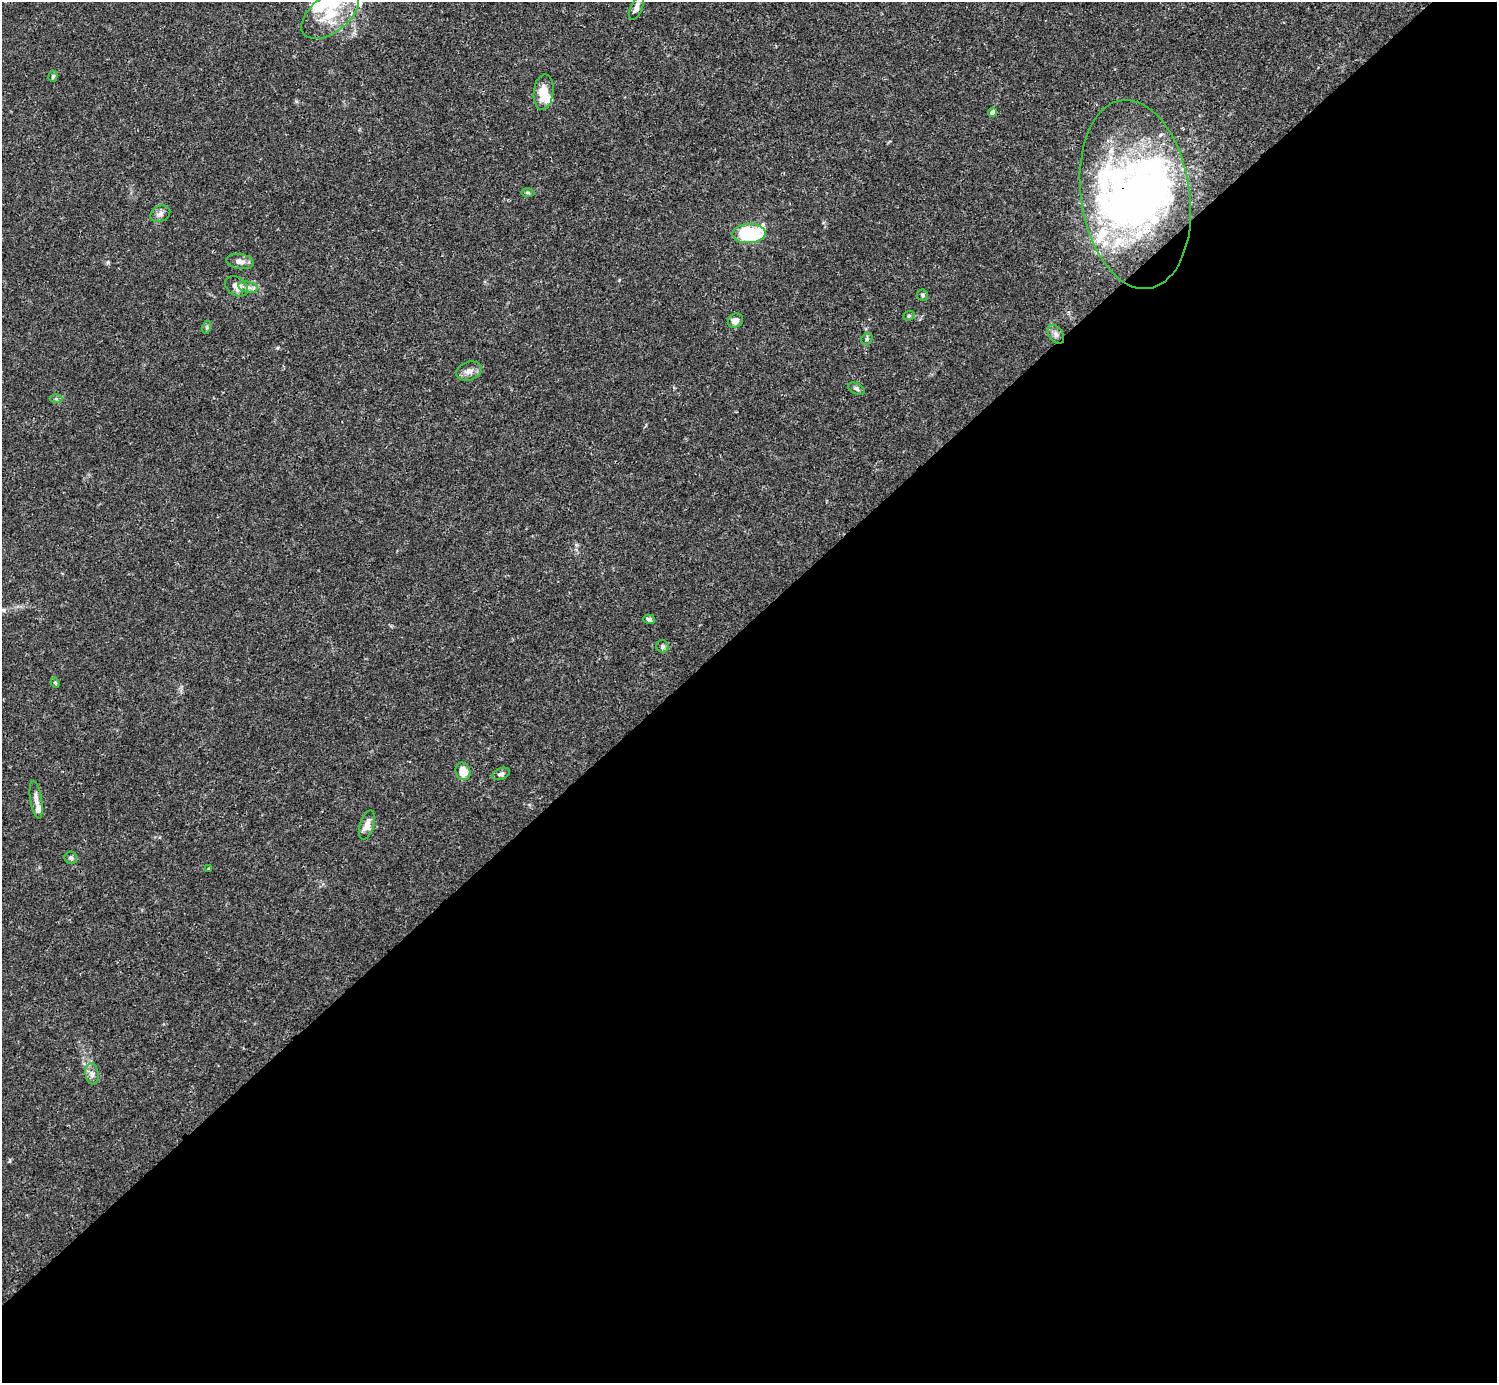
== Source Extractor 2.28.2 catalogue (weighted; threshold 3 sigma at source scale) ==
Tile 15 of 4 x 4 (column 3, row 4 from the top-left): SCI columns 2991-4485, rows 158-1538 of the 5982 x 5981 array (HDU 1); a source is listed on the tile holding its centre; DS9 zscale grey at full resolution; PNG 1499 x 1385 px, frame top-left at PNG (2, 2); each listed source drawn as its Kron ellipse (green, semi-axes under 4 px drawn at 4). Shown black and unused: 55% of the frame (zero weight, under 3 of 4 exposures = <1% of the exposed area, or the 3 px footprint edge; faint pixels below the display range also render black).
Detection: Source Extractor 2.28.2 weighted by HDU 2 'WHT'; one run over the whole footprint, this tile lists its part. Background 0.0164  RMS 0.0022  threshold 0.00989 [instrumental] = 3 sigma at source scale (4.5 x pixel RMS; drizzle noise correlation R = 1.50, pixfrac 1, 0.05/0.05 arcsec/px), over >= 5 px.
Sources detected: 49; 7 inside a brighter object's white glare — neither listed nor drawn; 11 inside a brighter listed object's ellipse — not listed separately; the other 31 listed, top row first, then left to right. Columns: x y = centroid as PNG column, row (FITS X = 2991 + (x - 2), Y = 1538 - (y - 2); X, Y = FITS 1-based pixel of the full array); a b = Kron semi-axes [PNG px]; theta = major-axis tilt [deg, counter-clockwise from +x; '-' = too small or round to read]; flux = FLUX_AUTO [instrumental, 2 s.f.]
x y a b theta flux
636 8 13 5 66 1.2
330 14 33 18 37 8.9
53 76 5 4 - 0.37
543 92 18 9 84 3.9
992 112 4 4 - 1.5
528 193 7 4 -1 0.34
1135 194 95 54 -82 75
160 214 10 7 26 0.96
749 233 16 9 2 19
240 261 14 7 -9 1.4
237 286 12 9 -35 2
248 287 10 5 -14 0.88
923 295 5 5 - 0.46
909 316 6 4 21 0.33
735 321 8 6 36 1.3
207 327 6 4 72 0.36
1056 334 10 7 -55 0.99
867 339 6 5 - 0.41
469 371 13 9 18 1.4
856 389 9 5 -26 0.56
56 399 6 4 0 0.36
649 619 6 4 -19 0.61
662 646 6 6 - 0.6
55 683 5 4 - 0.3
463 771 9 7 -68 3.3
501 774 9 5 23 0.57
36 800 19 5 -81 1.3
367 825 15 7 72 2
71 858 6 6 - 0.54
209 869 4 3 - 0.22
92 1074 10 6 -81 0.97
Overlapping masked pixels (flux is a lower limit): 1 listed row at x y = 1135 194